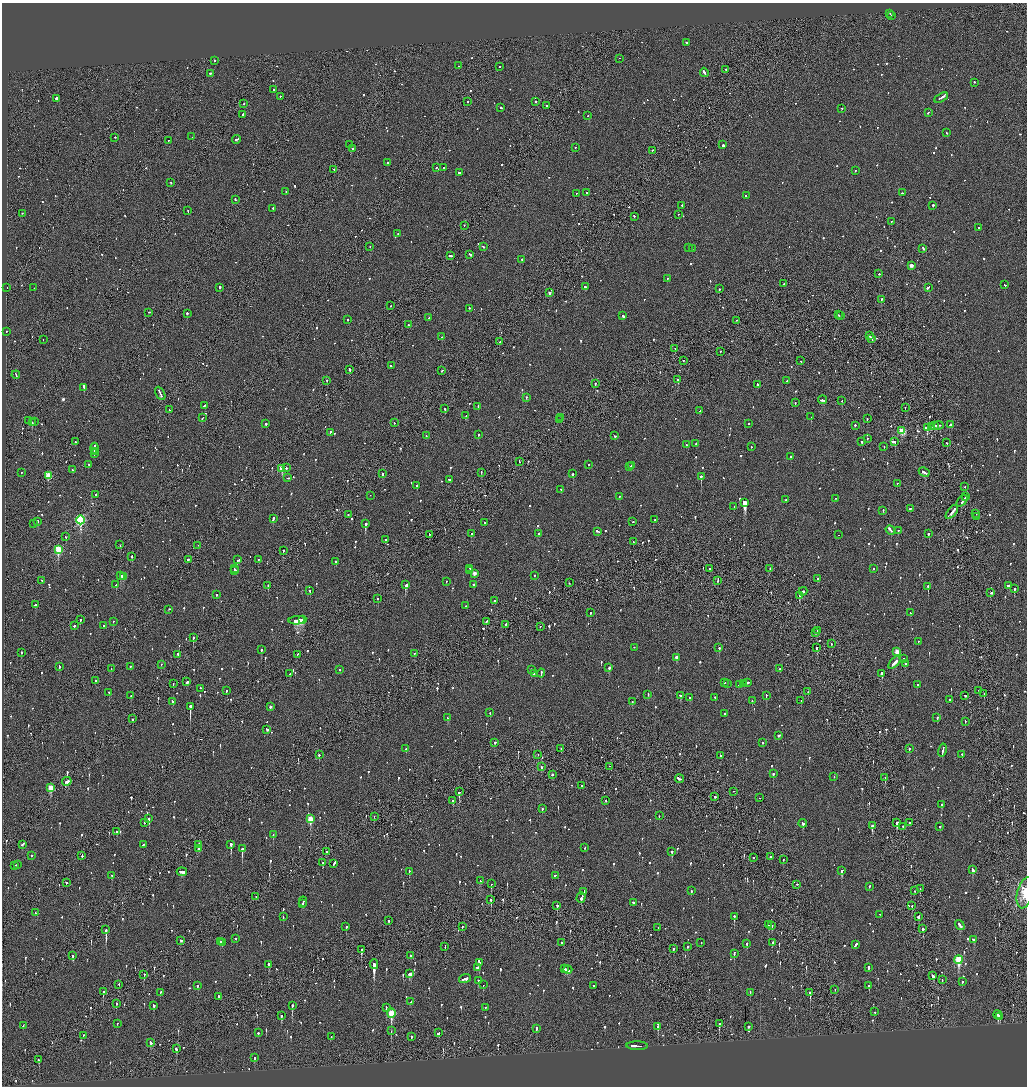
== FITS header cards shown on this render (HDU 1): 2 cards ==
NAXIS1  =                 2050
NAXIS2  =                 2168

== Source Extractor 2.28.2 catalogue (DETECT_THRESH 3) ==
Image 2050 x 2168 px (HDU 1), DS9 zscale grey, zoomed out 1/2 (1 PNG px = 2 x 2 image px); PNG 1029 x 1088 px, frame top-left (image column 2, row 2168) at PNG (2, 3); each listed source drawn as its Kron ellipse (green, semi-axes under 4 px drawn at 4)
Background -0.103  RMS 0.098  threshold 0.293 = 3 sigma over >= 5 px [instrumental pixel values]
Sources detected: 1440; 88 cannot appear on this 1/2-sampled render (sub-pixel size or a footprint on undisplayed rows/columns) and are neither listed nor drawn; of the other 1352, the 500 brightest by FLUX_AUTO listed and drawn (852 fainter detections omitted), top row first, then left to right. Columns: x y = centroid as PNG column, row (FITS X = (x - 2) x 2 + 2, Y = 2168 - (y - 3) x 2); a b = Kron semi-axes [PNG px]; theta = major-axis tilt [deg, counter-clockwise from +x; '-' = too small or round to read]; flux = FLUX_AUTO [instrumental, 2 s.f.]
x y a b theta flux
890 14 2 2 - 71
891 16 2 2 - 72
686 43 2 2 - 180
619 59 2 1 - 110
214 61 2 2 - 67
458 66 2 2 - 150
500 67 2 2 - 58
726 70 2 2 - 100
704 73 4 2 - 210
210 74 2 2 - 200
974 83 2 2 - 160
274 90 2 2 - 330
280 97 2 2 - 80
941 98 7 2 30 290
56 99 2 2 - 430
467 102 2 2 - 75
536 102 2 2 - 140
244 104 2 2 - 160
547 106 2 1 - 91
501 108 2 2 - 180
842 109 2 2 - 62
928 113 2 2 - 94
243 115 3 2 - 140
588 116 2 2 - 86
947 133 2 2 - 80
192 137 2 1 - 120
115 138 2 2 - 130
236 140 4 2 - 320
168 141 2 1 - 72
350 145 2 1 - 100
723 145 2 2 - 1500
575 148 2 2 - 150
352 149 2 1 - 220
652 151 2 2 - 97
388 163 2 2 - 200
436 168 2 2 - 62
443 168 2 2 - 130
334 170 2 1 - 230
856 171 2 2 - 61
459 173 2 2 - 89
171 183 2 2 - 81
286 192 2 1 - 97
587 193 2 2 - 58
902 193 2 2 - 120
576 194 2 2 - 90
746 196 2 2 - 61
235 200 2 2 - 110
682 206 2 2 - 93
933 206 2 2 - 700
273 209 2 2 - 66
188 211 2 2 - 63
22 214 2 2 - 68
678 215 2 1 - 61
634 217 2 2 - 280
891 222 2 2 - 74
464 226 2 2 - 67
979 228 2 2 - 100
398 234 2 2 - 59
370 247 2 2 - 72
483 247 2 2 - 76
688 248 2 2 - 300
692 249 2 2 - 120
923 249 3 2 - 130
470 255 3 2 - 140
451 256 3 2 - 130
522 260 2 2 - 110
911 266 2 2 - 190
879 274 2 2 - 59
667 279 2 2 - 140
784 284 2 1 - 100
1005 285 2 2 - 58
585 287 3 2 - 240
7 288 2 1 - 290
34 288 2 2 - 62
220 288 2 2 - 280
928 288 4 2 - 120
719 289 2 2 - 130
549 293 2 2 - 470
881 300 3 2 - 99
391 306 2 2 - 67
469 309 2 2 - 100
149 313 3 2 - 72
187 314 2 2 - 190
839 315 2 1 - 110
623 316 2 2 - 210
841 316 2 2 - 74
429 318 2 2 - 130
348 320 2 2 - 100
737 321 2 1 - 69
408 325 2 2 - 160
6 332 2 2 - 66
870 336 4 2 - 160
442 337 2 2 - 69
872 339 3 1 - 200
43 340 2 1 - 59
500 342 2 2 - 61
675 349 2 2 - 84
720 352 2 1 - 66
683 361 2 1 - 73
801 361 2 2 - 63
391 366 2 2 - 70
350 370 3 2 - 160
442 371 2 2 - 76
16 375 4 2 - 150
678 380 2 2 - 480
327 381 2 2 - 86
787 381 2 1 - 68
595 384 2 2 - 110
757 385 3 2 - 110
84 388 4 2 - 630
160 394 7 2 -64 340
526 398 2 2 - 110
822 400 4 2 - 240
842 401 2 2 - 68
795 403 2 2 - 81
204 406 3 2 - 91
478 407 2 2 - 120
905 408 2 1 - 87
445 409 2 1 - 86
169 410 3 2 - 68
699 411 2 1 - 77
466 416 2 2 - 220
811 417 2 2 - 65
202 418 3 2 - 81
561 418 2 1 - 160
867 419 2 2 - 62
559 420 2 2 - 71
29 421 3 2 - 110
35 422 2 2 - 64
32 423 2 1 - 150
394 423 2 2 - 62
266 424 2 2 - 300
749 424 2 2 - 83
951 425 4 2 - 120
855 426 2 2 - 130
935 426 2 2 - 100
938 426 5 2 - 140
931 427 3 2 - 240
927 428 3 2 - 410
902 431 3 3 - 910
330 433 3 2 - 140
478 435 2 2 - 120
426 436 3 2 - 96
615 436 2 2 - 67
867 439 2 2 - 110
75 442 2 2 - 160
861 442 2 2 - 170
894 442 4 2 - 250
947 443 2 1 - 180
696 444 2 2 - 65
687 445 2 2 - 90
751 447 2 2 - 100
884 447 2 2 - 82
94 448 5 2 - 310
94 452 2 1 - 120
94 454 2 2 - 150
791 457 2 2 - 270
519 462 2 1 - 210
88 465 2 2 - 65
588 465 2 2 - 64
632 466 3 2 - 120
630 467 3 2 - 130
286 468 2 2 - 130
282 469 3 3 - 460
72 470 2 2 - 120
21 473 2 2 - 92
481 473 2 1 - 66
924 473 5 2 - 220
382 474 2 2 - 280
573 474 2 2 - 300
48 476 3 3 - 580
701 477 2 2 - 610
288 478 2 2 - 76
449 480 4 2 - 150
897 484 2 1 - 300
417 486 2 2 - 270
965 487 2 1 - 66
561 490 2 2 - 76
96 495 2 2 - 180
370 496 2 2 - 68
619 497 2 2 - 85
966 497 4 2 - 130
836 499 2 2 - 67
786 500 2 2 - 59
962 501 7 2 49 220
745 503 4 2 - 3700
734 507 2 2 - 81
910 509 2 2 - 70
883 511 2 2 - 76
952 512 8 2 51 350
976 514 2 2 - 62
348 515 2 1 - 130
976 517 2 2 - 90
273 519 3 2 - 230
80 520 4 3 - 2900
655 520 2 1 - 89
38 522 2 2 - 89
633 522 2 2 - 120
484 523 2 2 - 99
34 524 2 2 - 61
365 524 3 2 - 1100
890 530 5 2 - 430
898 531 2 2 - 200
597 532 4 2 - 180
471 534 2 1 - 220
539 534 2 2 - 110
928 534 2 2 - 120
429 535 2 1 - 72
838 535 2 1 - 100
65 537 2 2 - 70
385 540 2 2 - 92
633 542 2 1 - 66
120 545 2 1 - 59
198 546 2 2 - 92
58 550 4 3 - 1200
283 551 2 1 - 87
132 557 2 2 - 360
188 560 2 2 - 210
237 560 2 2 - 310
258 560 2 2 - 62
336 562 2 2 - 58
234 569 2 1 - 88
470 569 2 2 - 92
709 569 3 2 - 97
770 569 2 2 - 73
873 569 2 2 - 120
235 571 2 2 - 290
470 571 2 2 - 90
474 574 3 2 - 180
120 576 3 2 - 310
534 576 2 2 - 59
123 577 3 2 - 320
817 579 2 2 - 84
42 581 3 2 - 110
718 581 2 1 - 77
446 582 2 2 - 68
569 583 2 1 - 85
116 585 2 2 - 180
406 585 4 2 - 570
473 585 3 2 - 75
268 586 2 1 - 120
1009 586 3 2 - 83
928 587 2 2 - 580
1014 589 3 2 - 110
310 591 2 2 - 130
803 592 4 2 - 210
991 593 3 2 - 96
216 595 2 2 - 170
799 596 4 2 - 270
378 599 2 2 - 71
495 601 2 2 - 89
36 605 3 2 - 120
466 606 2 2 - 86
169 610 2 1 - 88
590 613 2 2 - 64
910 613 2 2 - 67
80 620 2 2 - 130
302 620 3 3 - 770
297 621 8 2 3 1800
113 622 2 2 - 90
486 622 3 2 - 150
505 625 2 2 - 290
74 626 2 2 - 140
104 626 2 2 - 66
540 627 2 2 - 66
817 631 2 2 - 96
816 633 2 2 - 68
193 638 2 2 - 180
918 642 2 2 - 98
831 644 2 1 - 93
634 648 2 2 - 59
719 648 2 2 - 120
817 648 2 2 - 230
261 650 2 2 - 190
897 652 3 3 - 340
21 653 2 2 - 380
414 654 2 2 - 210
178 655 2 2 - 400
297 655 3 2 - 96
676 658 3 2 - 170
903 659 2 2 - 68
894 663 7 2 47 320
905 664 2 2 - 160
161 665 2 1 - 69
59 667 3 2 - 180
130 667 2 2 - 84
609 668 2 2 - 510
111 669 2 2 - 66
780 669 2 2 - 59
340 670 2 2 - 110
531 670 2 2 - 140
541 673 4 2 - 160
290 674 2 2 - 92
534 674 2 2 - 75
882 674 2 2 - 330
96 681 2 2 - 110
187 682 3 2 - 120
724 683 2 2 - 64
747 683 3 2 - 100
173 684 2 2 - 230
727 684 2 2 - 68
744 684 4 2 - 260
740 685 3 2 - 150
917 685 3 2 - 70
200 689 2 2 - 60
227 691 2 2 - 95
979 691 2 2 - 110
808 692 2 2 - 83
109 693 2 2 - 110
984 694 2 1 - 91
648 695 2 2 - 82
131 696 2 2 - 110
681 696 2 2 - 150
766 696 2 2 - 330
965 696 3 2 - 86
690 698 2 2 - 120
715 698 2 2 - 320
949 700 2 2 - 64
752 701 2 2 - 90
801 701 2 1 - 97
172 702 3 2 - 110
632 702 2 2 - 62
190 707 3 2 - 2200
270 707 3 2 - 70
490 713 2 2 - 140
725 714 2 2 - 72
448 718 3 2 - 160
937 718 2 2 - 130
133 719 2 2 - 63
965 722 2 2 - 68
267 730 3 2 - 170
779 736 3 2 - 120
495 743 2 2 - 170
763 743 2 2 - 62
406 749 2 2 - 57
561 749 2 2 - 85
909 749 2 2 - 97
942 751 6 2 77 270
319 755 2 2 - 240
538 755 2 1 - 88
962 755 2 2 - 74
721 756 2 2 - 74
541 767 2 1 - 95
610 767 3 2 - 200
773 774 2 2 - 180
552 775 2 2 - 320
834 777 2 2 - 70
885 778 3 2 - 100
680 779 4 2 - 220
67 782 5 2 - 210
582 786 2 2 - 63
51 788 4 3 - 550
459 792 3 2 - 280
733 792 2 1 - 60
715 797 3 2 - 65
759 798 2 2 - 87
453 801 2 2 - 100
606 801 2 2 - 57
941 805 2 2 - 58
542 809 2 2 - 110
659 816 2 2 - 72
374 817 2 1 - 120
149 819 2 2 - 430
310 819 4 3 - 730
144 823 2 2 - 160
897 823 3 3 - 240
910 823 2 2 - 160
803 824 4 2 - 200
872 826 3 2 - 300
903 827 2 1 - 140
940 827 2 2 - 58
117 832 2 2 - 100
273 835 3 2 - 77
23 845 3 2 - 95
143 845 3 2 - 100
199 845 4 2 - 91
231 845 4 2 - 630
585 848 2 2 - 62
199 849 3 2 - 93
242 849 4 2 - 790
326 852 3 2 - 180
672 852 3 2 - 260
31 856 2 2 - 170
82 856 2 2 - 200
770 857 2 2 - 61
753 858 2 1 - 150
783 860 2 1 - 66
323 863 2 2 - 200
334 864 4 2 - 380
17 865 2 2 - 400
15 866 2 1 - 98
973 870 4 2 - 170
842 871 4 2 - 290
182 872 5 3 - 270
409 872 2 2 - 130
112 876 3 2 - 110
556 876 4 2 - 140
481 881 2 2 - 60
66 883 2 2 - 65
491 884 2 2 - 230
797 885 2 2 - 100
869 887 2 2 - 120
920 889 2 1 - 62
692 891 2 2 - 61
914 891 2 1 - 120
584 892 3 2 - 110
1025 893 16 8 76 300
256 897 2 1 - 110
581 898 5 2 - 340
491 900 3 2 - 180
303 902 5 2 - 120
633 903 2 2 - 330
303 904 3 2 - 110
557 906 3 2 - 280
912 906 2 2 - 68
35 913 2 2 - 59
880 915 2 2 - 79
283 917 3 2 - 77
734 917 3 2 - 320
918 917 3 2 - 150
389 921 3 1 - 260
769 925 3 2 - 120
960 925 5 2 - 210
772 926 3 2 - 110
346 927 2 2 - 130
462 927 2 2 - 60
658 928 2 2 - 68
923 929 3 2 - 140
106 930 4 2 - 1300
236 939 2 2 - 200
974 940 3 2 - 150
181 941 3 2 - 80
220 942 2 1 - 79
222 943 3 2 - 90
561 943 2 1 - 250
701 943 2 2 - 110
772 943 3 2 - 180
747 944 3 2 - 180
856 945 4 2 - 180
445 947 3 1 - 100
687 947 2 2 - 63
673 949 2 2 - 63
361 950 3 2 - 230
734 954 3 2 - 110
73 956 3 2 - 270
410 956 2 2 - 58
959 960 4 3 - 1300
479 963 3 2 - 340
268 965 2 2 - 390
374 965 5 2 - 2600
477 968 3 3 - 89
868 968 3 2 - 130
565 969 2 2 - 96
568 970 4 3 - 210
410 974 3 3 - 160
144 975 2 2 - 120
933 976 3 2 - 360
465 979 6 2 20 180
942 980 3 1 - 65
478 981 2 2 - 90
962 982 3 2 - 85
119 985 2 1 - 68
483 985 2 2 - 210
197 986 2 2 - 94
594 986 2 2 - 290
869 986 3 2 - 100
835 990 2 1 - 65
103 992 3 2 - 70
160 993 2 2 - 100
750 993 2 2 - 91
810 993 4 2 - 140
219 997 3 2 - 130
411 1002 3 2 - 60
116 1004 2 2 - 61
154 1006 3 2 - 160
292 1006 3 2 - 460
386 1008 2 2 - 61
485 1008 2 2 - 90
875 1012 2 2 - 80
391 1014 4 3 - 1100
998 1015 4 2 - 330
281 1016 3 2 - 190
1000 1017 2 2 - 81
117 1024 2 1 - 91
719 1024 4 2 - 360
23 1026 3 2 - 74
658 1027 2 2 - 250
748 1027 2 2 - 200
536 1029 4 2 - 190
391 1031 2 1 - 69
258 1033 2 2 - 150
438 1033 3 2 - 100
83 1036 2 1 - 170
331 1037 2 2 - 69
411 1037 2 2 - 70
151 1043 3 2 - 130
637 1046 10 2 -1 420
176 1049 3 2 - 330
254 1058 3 2 - 140
39 1060 3 2 - 69
At the frame edge (FLAGS 8, measured only in part): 1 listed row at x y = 1025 893
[852 fainter detections neither listed nor drawn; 88 sub-pixel or undisplayed-footprint detections neither listed nor drawn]